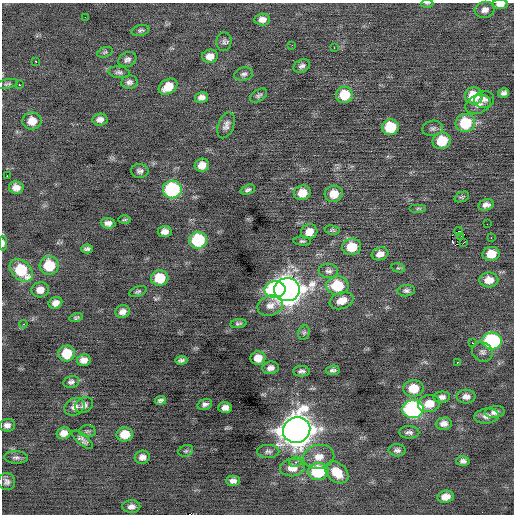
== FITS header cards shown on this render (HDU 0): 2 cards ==
NAXIS1  =                  512 / Axis length
NAXIS2  =                  512 / Axis length

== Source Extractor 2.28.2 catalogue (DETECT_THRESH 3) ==
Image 512 x 512 px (HDU 0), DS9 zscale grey, 1 PNG px = 1 image px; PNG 516 x 516 px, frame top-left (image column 1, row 512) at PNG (2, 3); each listed source drawn as its Kron ellipse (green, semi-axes under 4 px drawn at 4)
Background -0.0935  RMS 0.83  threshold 2.5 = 3 sigma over >= 5 px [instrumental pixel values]
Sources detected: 130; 1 with non-positive FLUX_AUTO (blend fragments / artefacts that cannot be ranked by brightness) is neither listed nor drawn; the other 129 listed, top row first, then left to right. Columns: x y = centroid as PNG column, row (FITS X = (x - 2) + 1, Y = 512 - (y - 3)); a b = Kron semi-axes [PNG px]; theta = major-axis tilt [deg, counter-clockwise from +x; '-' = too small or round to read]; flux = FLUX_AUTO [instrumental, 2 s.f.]
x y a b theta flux
427 4 6 4 -1 69
500 4 8 4 1 360
485 10 10 8 15 290
85 17 2 2 - 200
262 19 8 6 5 310
140 30 9 5 14 130
224 42 9 7 85 170
292 45 3 2 - 76
334 48 2 2 - 410
105 52 8 5 19 92
210 56 8 6 12 410
127 59 9 7 25 200
35 61 3 3 - 230
302 66 9 6 26 180
119 72 11 6 -7 170
244 74 9 6 14 170
129 82 8 6 7 190
7 84 10 4 10 120
19 85 2 2 - 48
168 87 10 7 33 820
504 93 5 4 - 180
344 95 8 8 - 1500
259 96 9 6 33 140
474 96 9 8 - 1500
201 97 7 5 15 270
484 99 10 8 14 240
478 104 13 9 20 350
100 119 7 6 - 250
32 121 9 8 - 640
465 123 10 9 - 2300
226 125 14 8 69 280
390 127 8 8 - 2100
433 128 10 7 12 180
442 141 9 8 - 1700
202 165 7 6 - 460
140 171 9 7 -1 190
7 176 2 2 - 410
16 187 7 6 - 370
172 190 9 9 - 5900
248 190 7 4 21 140
302 193 8 7 - 710
334 194 9 8 - 680
462 197 8 5 23 92
486 205 8 5 14 270
418 208 8 4 0 81
124 220 6 3 1 69
108 223 7 5 -3 260
487 224 2 2 - 53
332 230 7 4 -9 93
165 231 7 5 5 300
459 231 4 2 - 2400
309 232 8 7 - 520
461 236 3 2 - 52
491 238 2 2 - 340
198 240 9 8 - 3700
302 241 8 4 -4 110
3 243 7 3 90 170
463 243 3 2 - 36
352 247 9 8 - 1300
87 249 6 4 3 160
380 254 8 6 17 330
491 254 8 7 - 900
49 265 9 9 - 1800
398 268 7 4 -13 79
21 270 13 9 -43 2600
329 271 9 7 -7 210
160 278 8 8 - 1400
489 280 9 7 0 590
337 286 11 9 1 2100
40 290 9 7 13 430
275 290 10 8 3 5000
287 290 13 11 4 64000
406 291 9 5 5 150
138 292 9 5 21 120
341 301 12 8 19 570
55 303 7 5 24 320
270 305 13 10 20 390
123 312 7 6 - 290
76 317 7 4 15 110
23 324 4 4 - 57
238 324 8 4 6 120
304 333 7 5 69 120
492 341 10 8 -1 7200
472 343 2 2 - 410
482 352 11 9 -27 240
67 353 8 8 - 1400
258 358 7 7 - 640
84 360 7 6 - 370
181 360 6 4 2 150
457 362 2 2 - 290
270 368 8 6 8 280
333 370 7 5 7 150
301 371 8 5 -1 160
71 382 8 6 14 160
413 388 10 8 2 1200
442 397 8 5 6 220
466 397 9 7 0 310
160 400 6 4 8 140
205 404 7 5 18 180
429 404 11 8 12 800
84 405 9 7 29 210
75 407 10 8 26 330
225 407 7 5 3 270
413 409 10 9 - 11000
495 412 10 6 6 260
487 416 12 7 6 320
444 424 8 6 6 280
7 425 8 6 6 250
297 430 14 12 22 96000
87 431 8 6 2 130
409 432 10 6 -2 190
64 433 7 5 15 360
125 434 8 7 - 820
83 440 13 5 -41 240
397 450 8 6 -1 170
186 451 7 5 21 120
268 451 11 6 1 170
16 457 12 6 -2 210
142 457 7 6 - 270
319 457 15 12 9 710
463 461 6 5 - 170
296 462 6 5 - 150
292 468 12 8 5 730
318 471 10 8 3 3400
337 472 13 9 -40 1100
233 481 7 5 0 240
7 482 8 8 - 220
446 497 8 6 8 510
131 507 9 6 -1 270
At the frame edge (FLAGS 8, measured only in part): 3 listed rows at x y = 427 4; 500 4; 3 243
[1 non-positive-flux detection neither listed nor drawn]